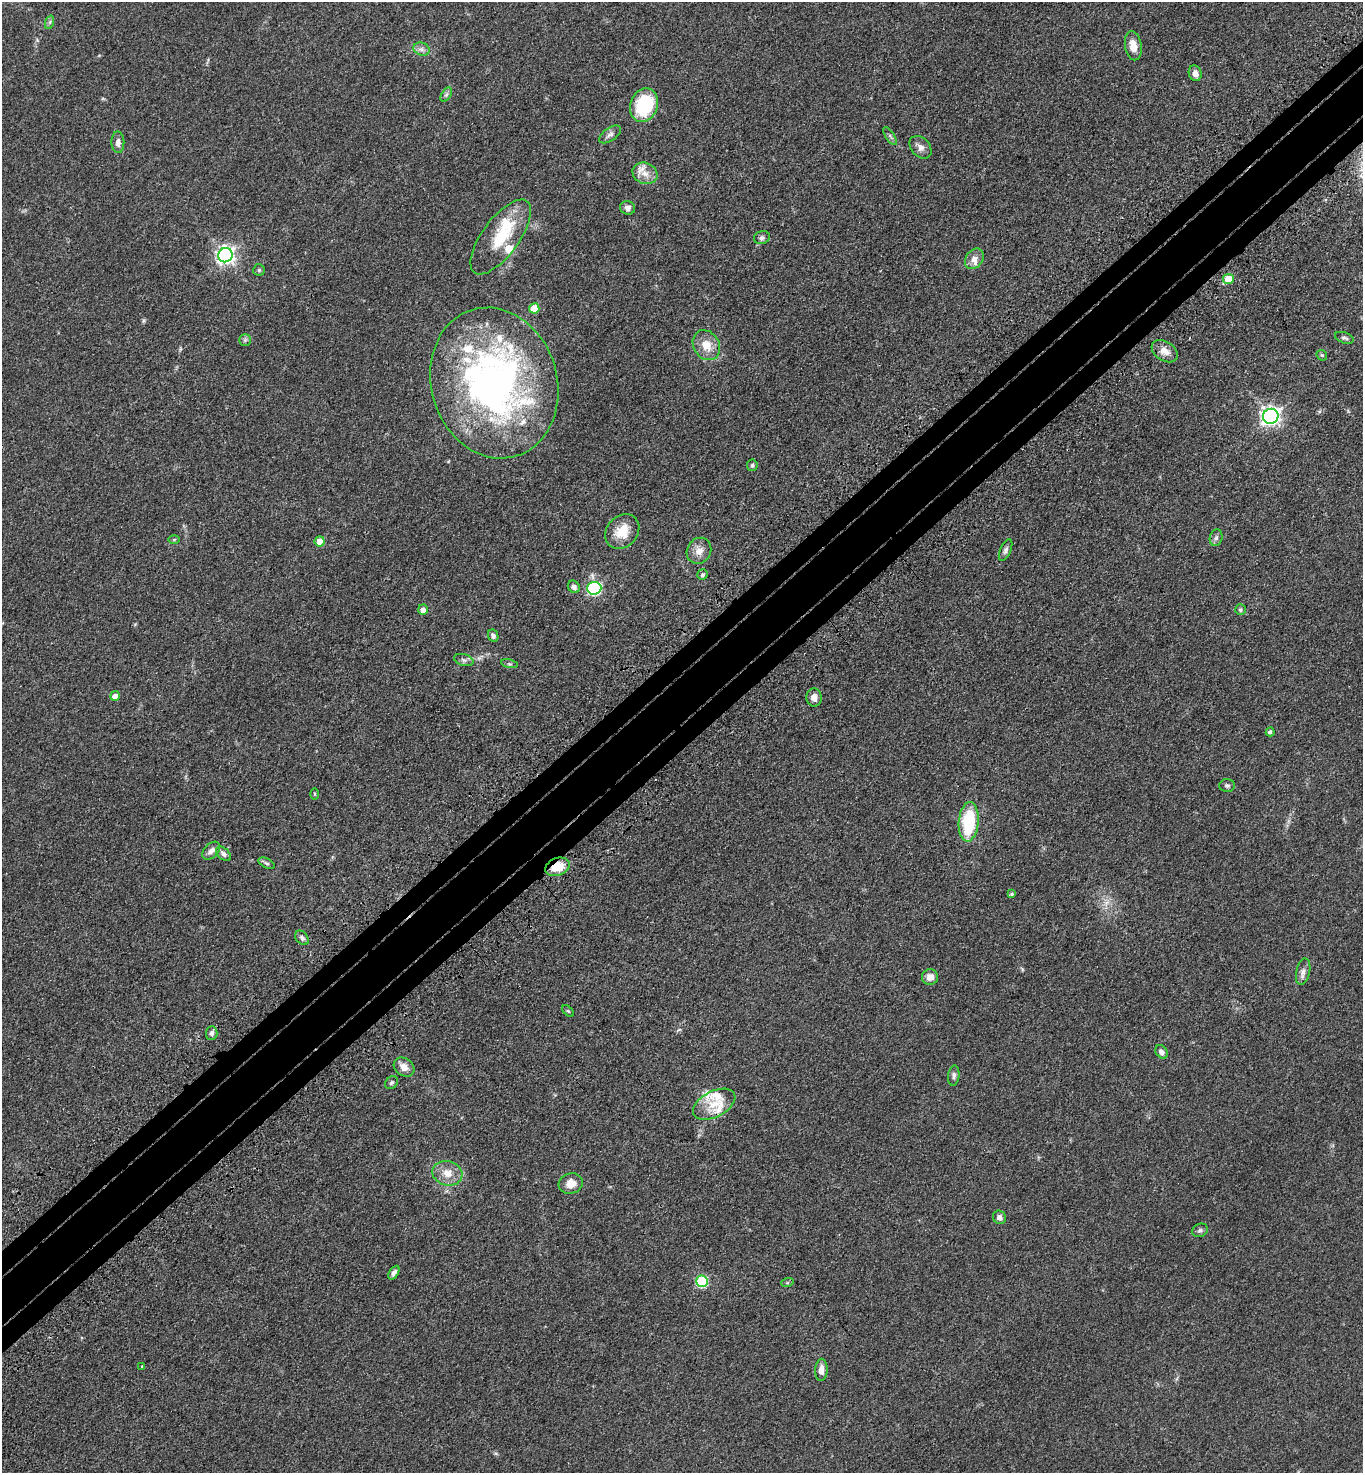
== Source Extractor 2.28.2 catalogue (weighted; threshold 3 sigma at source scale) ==
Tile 10 of 4 x 4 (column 2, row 3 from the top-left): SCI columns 1611-2971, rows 1573-3043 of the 6086 x 6088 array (HDU 1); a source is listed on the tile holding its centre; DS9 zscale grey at full resolution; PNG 1365 x 1475 px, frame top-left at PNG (2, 2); each listed source drawn as its Kron ellipse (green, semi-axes under 4 px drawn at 4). Shown black and unused: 7% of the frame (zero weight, under 3 of 4 exposures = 6% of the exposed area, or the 3 px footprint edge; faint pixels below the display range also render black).
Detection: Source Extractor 2.28.2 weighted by HDU 2 'WHT'; one run over the whole footprint, this tile lists its part. Background 0.0432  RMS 0.005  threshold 0.0226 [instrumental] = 3 sigma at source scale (4.5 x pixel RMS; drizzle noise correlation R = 1.50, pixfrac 1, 0.05/0.05 arcsec/px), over >= 5 px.
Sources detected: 81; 10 inside a brighter listed object's ellipse — not listed separately; the other 71 listed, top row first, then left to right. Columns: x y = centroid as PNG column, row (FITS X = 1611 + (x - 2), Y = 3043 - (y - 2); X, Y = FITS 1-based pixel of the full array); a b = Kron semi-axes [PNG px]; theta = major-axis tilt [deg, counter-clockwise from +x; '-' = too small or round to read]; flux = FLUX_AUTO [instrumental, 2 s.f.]
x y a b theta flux
50 22 7 4 71 0.92
1133 46 14 8 -80 5.7
422 49 8 6 -20 1.9
1195 73 8 6 -71 2.8
446 95 8 4 58 1.1
644 105 17 13 69 31
610 134 13 6 34 1.9
890 136 10 4 -55 1
118 142 11 6 -88 2.4
920 147 13 9 -48 2.9
645 173 13 10 -24 4.4
628 208 7 6 - 1.9
501 237 44 18 54 21
762 238 8 6 15 1.2
225 255 7 7 - 200
974 259 11 8 52 3.4
259 270 5 5 - 0.76
1228 279 5 5 - 9.9
534 308 5 5 - 10
1344 338 10 5 -19 1.2
245 340 5 5 - 0.99
706 345 16 12 -58 7.2
1165 351 14 9 -33 4.1
1322 355 6 4 -45 0.67
494 383 76 63 -73 230
1271 416 8 7 - 200
752 465 5 5 - 0.88
622 531 19 15 48 9.4
1216 538 8 6 74 1.4
174 540 5 4 - 0.54
320 541 5 5 - 6.7
1005 550 11 5 66 1.5
699 551 13 11 56 4.2
702 575 5 5 - 1
574 587 7 5 -52 1.7
594 588 7 6 - 73
423 610 5 5 - 2.5
1240 610 5 5 - 0.88
493 636 6 5 - 1.5
464 660 10 5 -16 1.5
509 664 8 3 -13 0.72
115 696 5 4 - 3.8
814 697 9 7 -86 2.8
1270 732 4 4 - 1.4
1227 786 8 6 -1 1.1
315 794 6 4 -90 0.55
969 822 20 10 85 28
211 851 10 7 46 2
223 854 9 5 -44 1.7
266 863 8 4 -26 1.1
557 867 13 8 21 9.4
1012 894 4 4 - 0.82
302 938 8 5 -50 1.5
1303 972 13 7 78 2.4
930 977 8 7 - 3.6
568 1011 7 4 -44 0.66
212 1033 7 5 85 1.5
1162 1052 7 5 -52 2
404 1067 11 8 -38 4.1
954 1076 10 5 84 1.4
392 1083 7 5 45 0.95
714 1104 23 13 27 10
447 1173 15 12 -14 6.3
571 1183 12 10 16 4.8
999 1217 7 6 - 2.3
1200 1230 8 6 23 1.2
394 1273 7 4 59 1.5
702 1281 6 6 - 41
787 1283 6 4 18 0.64
142 1366 4 4 - 0.45
821 1370 11 6 88 3.4
Overlapping masked pixels (flux is a lower limit): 1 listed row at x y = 557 867